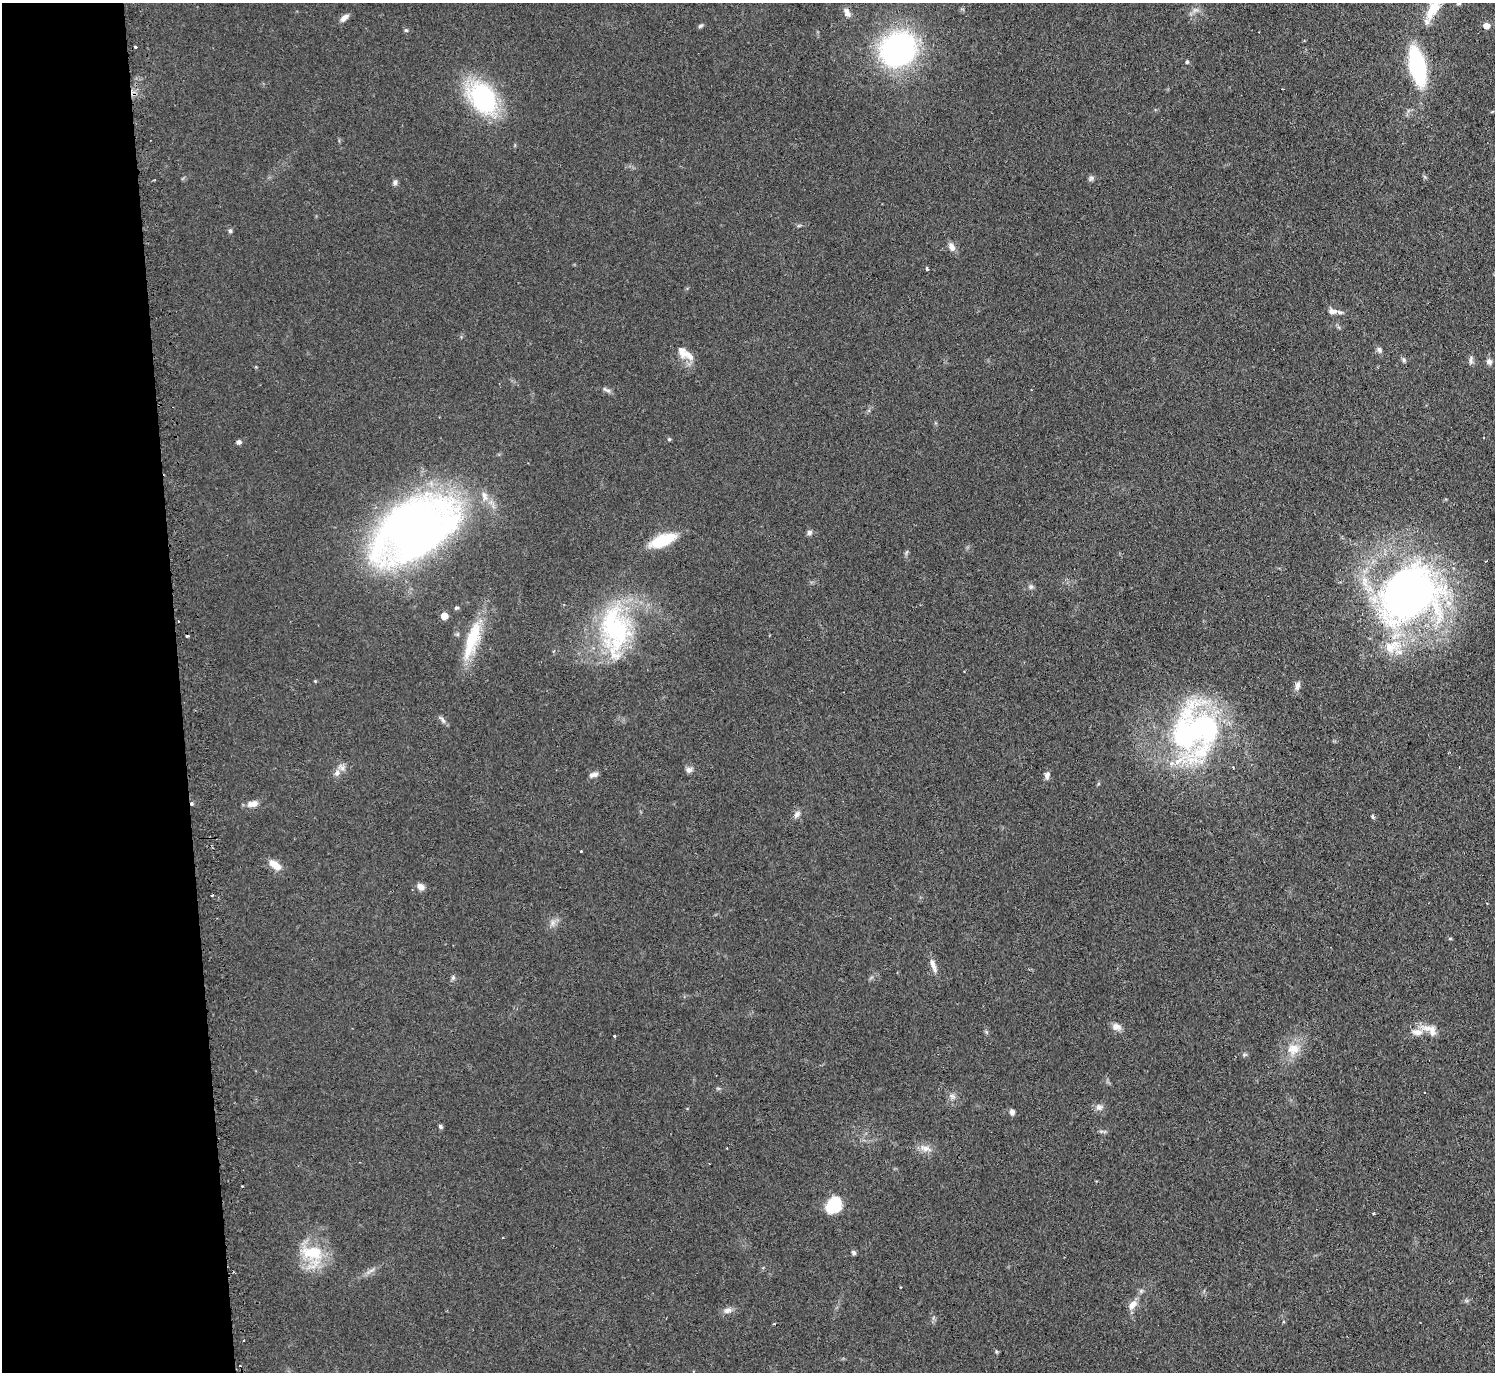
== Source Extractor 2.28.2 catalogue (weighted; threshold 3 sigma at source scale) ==
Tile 4 of 3 x 3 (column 1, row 2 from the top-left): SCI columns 27-1519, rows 1520-2889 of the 4533 x 4505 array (HDU 1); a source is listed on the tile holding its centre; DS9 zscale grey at full resolution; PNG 1497 x 1374 px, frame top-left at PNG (2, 3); no overlay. Shown black and unused: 12% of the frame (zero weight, under 2 of 3 exposures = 4% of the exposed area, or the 3 px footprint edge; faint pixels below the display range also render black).
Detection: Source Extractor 2.28.2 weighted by HDU 2 'WHT'; one run over the whole footprint, this tile lists its part. Background 0.0924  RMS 0.0061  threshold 0.0274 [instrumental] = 3 sigma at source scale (4.5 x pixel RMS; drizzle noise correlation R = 1.50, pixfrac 1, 0.05/0.05 arcsec/px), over >= 5 px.
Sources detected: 85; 5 cosmic-ray / hot-pixel residue — not listed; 8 inside a brighter listed object's ellipse — not listed separately; the other 72 listed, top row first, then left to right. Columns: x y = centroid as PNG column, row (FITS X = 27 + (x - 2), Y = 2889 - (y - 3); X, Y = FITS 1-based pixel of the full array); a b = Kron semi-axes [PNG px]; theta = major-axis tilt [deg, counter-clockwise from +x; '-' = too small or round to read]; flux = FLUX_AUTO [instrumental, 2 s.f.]
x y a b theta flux
1459 3 6 4 31 0.95
1433 9 33 13 58 15
1195 10 9 5 23 2.3
847 12 14 7 -65 2.9
344 18 11 6 39 3.3
701 26 7 5 37 1.1
1486 26 5 5 - 7.1
406 30 5 5 - 0.89
135 47 3 3 - 1.3
898 49 25 22 40 190
1187 62 5 5 - 0.83
1417 66 25 11 -77 96
483 98 28 19 -53 93
1091 178 8 6 62 1.4
395 182 7 6 - 1.7
230 231 6 5 - 1.2
952 247 12 7 -55 3.4
927 268 4 3 - 1.5
1332 311 12 8 -8 3.7
1379 350 9 6 -44 1.8
682 352 19 11 -67 6.4
1404 360 7 5 -73 1.2
1471 360 13 5 86 1.8
1489 362 9 7 -61 2.2
606 390 14 4 -27 1.8
669 439 5 4 - 0.78
239 442 5 5 - 1.8
415 529 64 39 32 530
809 532 7 6 - 1.7
662 540 29 12 23 23
1031 587 6 5 - 1.3
1408 594 69 52 37 330
456 608 6 4 13 0.96
444 616 5 5 - 8.4
615 630 65 36 -86 87
472 640 52 14 73 28
554 651 5 3 - 0.67
315 681 4 3 - 0.57
1297 685 13 6 74 2.7
442 720 14 5 -50 1.9
1196 731 62 52 49 160
342 767 12 8 -31 2.9
689 770 9 7 3 2.5
593 775 11 6 16 2.5
1047 775 10 7 80 2.4
192 803 4 3 - 1.6
253 804 15 8 11 4.4
797 814 11 7 55 2.5
1373 816 7 4 -71 0.85
581 851 3 3 - 0.86
275 865 16 8 -37 7
421 887 10 7 -32 3.7
552 923 10 5 90 2.1
933 965 21 6 -70 4.2
453 978 7 5 71 1.3
1117 1027 12 9 -12 3.6
1428 1028 22 8 -10 6.7
614 1036 3 3 - 0.79
1293 1049 19 16 1 10
952 1096 10 5 -27 2
1098 1107 9 8 - 2.8
1012 1112 7 6 - 2.1
440 1126 6 5 - 1.1
925 1148 17 8 -13 4.6
242 1186 2 2 - 0.64
834 1206 16 13 60 24
1373 1213 4 3 - 0.72
312 1253 32 19 -4 26
853 1253 6 5 - 1.4
371 1270 12 3 35 1.7
1132 1305 13 8 49 5
727 1310 12 7 16 3
Overlapping masked pixels (flux is a lower limit): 1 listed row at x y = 192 803
Isophote crosses this tile's border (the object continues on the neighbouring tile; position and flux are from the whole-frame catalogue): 2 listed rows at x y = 1459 3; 1433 9